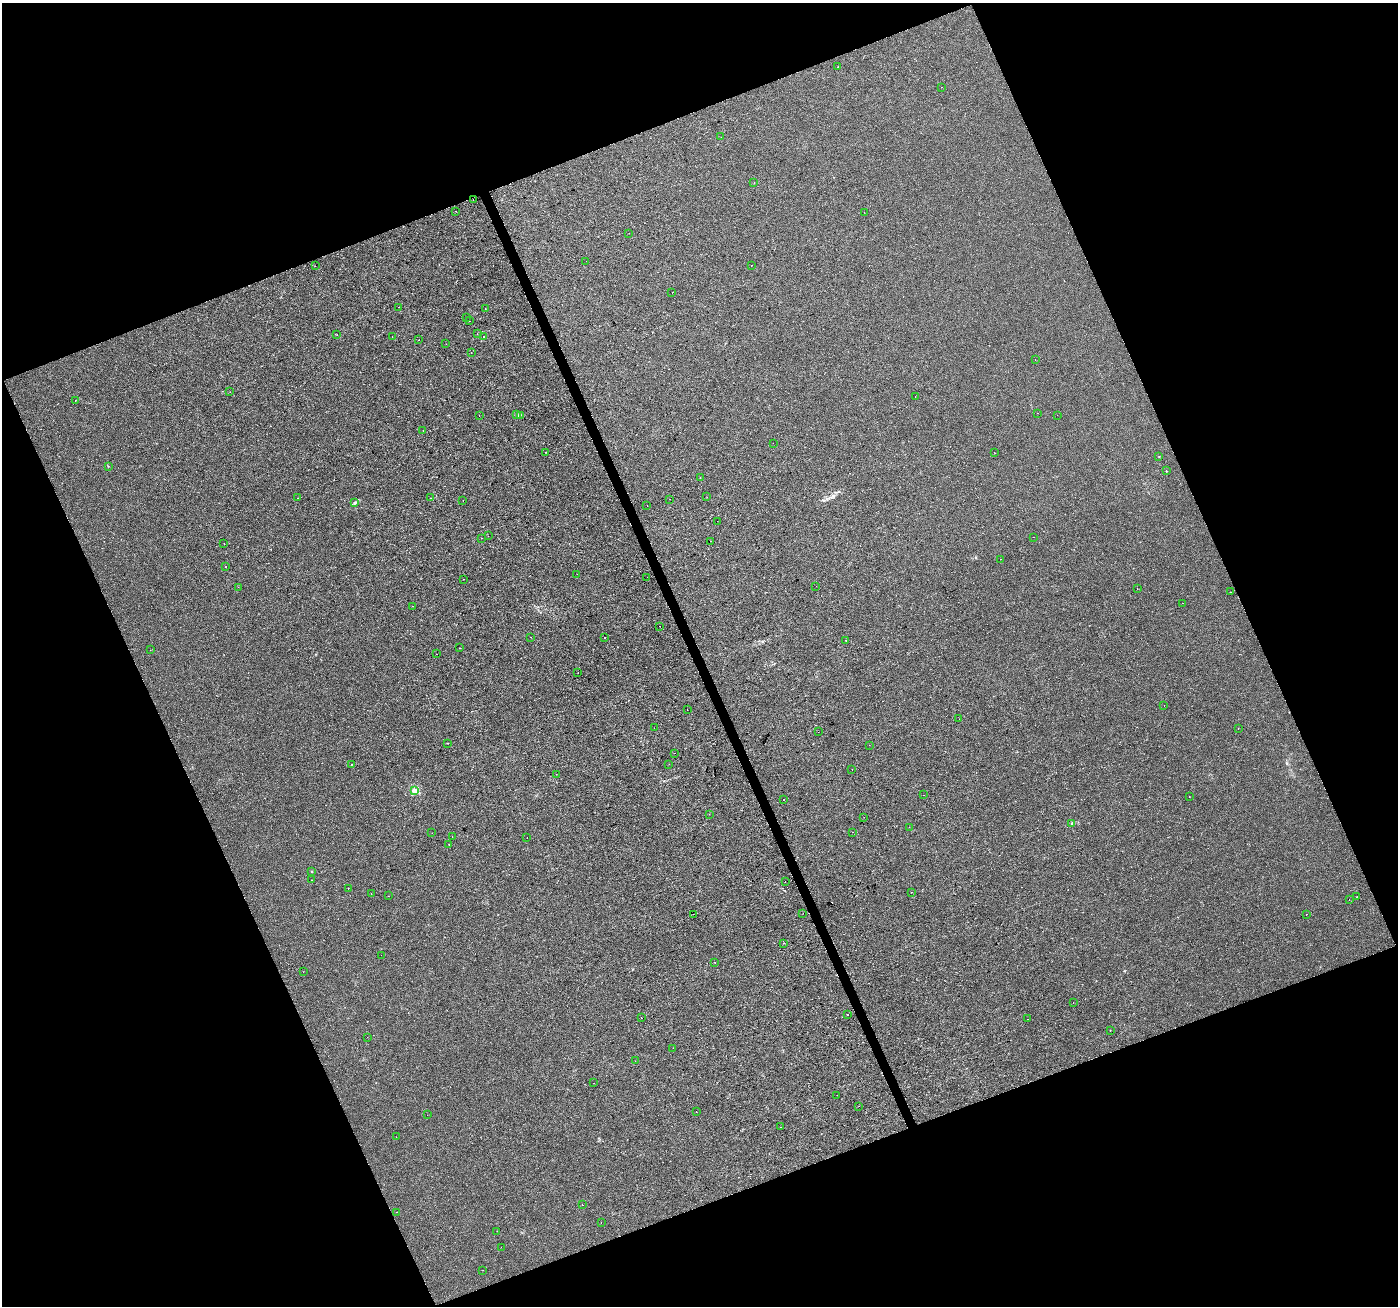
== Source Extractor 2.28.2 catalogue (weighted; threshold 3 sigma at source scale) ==
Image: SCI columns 3-5583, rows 139-5353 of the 5583 x 5434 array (HDU 1 of 3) = the unmasked area's bounding box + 8 px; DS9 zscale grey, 4 x 4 block average (1 PNG px = mean of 4 x 4 image px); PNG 1400 x 1308 px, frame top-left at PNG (2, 3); each listed source drawn as its Kron ellipse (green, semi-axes under 4 px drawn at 4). Shown black and unused: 43% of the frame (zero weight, under 2 of 3 exposures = <1% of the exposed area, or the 3 px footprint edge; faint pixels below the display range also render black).
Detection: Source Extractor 2.28.2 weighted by HDU 2 'WHT'. Background -2.91e-04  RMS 0.0028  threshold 0.0126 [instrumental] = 3 sigma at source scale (4.5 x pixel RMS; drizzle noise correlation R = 1.50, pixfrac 1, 0.0396/0.0396 arcsec/px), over >= 5 px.
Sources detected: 152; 17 cosmic-ray / hot-pixel residue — neither listed nor drawn; the other 135 listed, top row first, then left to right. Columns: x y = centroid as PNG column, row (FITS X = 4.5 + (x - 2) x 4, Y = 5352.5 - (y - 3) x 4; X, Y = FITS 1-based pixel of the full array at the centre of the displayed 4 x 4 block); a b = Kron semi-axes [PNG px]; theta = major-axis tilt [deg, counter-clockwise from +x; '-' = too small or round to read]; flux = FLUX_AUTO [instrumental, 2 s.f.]
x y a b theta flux
838 67 2 2 - 0.6
941 87 2 2 - 0.6
721 137 2 2 - 0.66
754 183 2 2 - 0.32
473 199 2 2 - 11
456 211 2 2 - 1.6
864 212 2 2 - 0.44
629 233 2 2 - 0.38
586 261 2 2 - 0.21
752 265 2 2 - 1.4
315 266 2 2 - 1.7
672 293 2 2 - 0.39
399 307 2 2 - 0.41
485 309 2 2 - 0.53
466 317 2 2 - 0.51
469 321 2 2 - 0.35
477 334 2 2 - 0.35
337 335 2 2 - 1.5
392 337 2 2 - 0.34
484 337 2 2 - 0.69
419 340 2 2 - 0.59
446 344 2 2 - 1.6
471 352 2 2 - 1.1
1035 360 2 2 - 0.9
230 392 2 2 - 0.87
915 396 2 2 - 0.64
75 400 2 2 - 1.6
1038 413 2 2 - 0.68
479 415 2 2 - 0.4
517 415 3 2 - 2.3
520 415 2 2 - 0.83
1057 415 2 2 - 3.1
423 431 2 2 - 0.31
773 443 2 2 - 0.8
546 452 2 2 - 0.65
995 453 2 2 - 0.26
1159 456 2 2 - 1.4
108 466 2 2 - 0.48
1166 471 2 2 - 1.3
700 478 2 2 - 11
707 497 2 2 - 0.33
298 498 2 2 - 0.8
431 498 2 2 - 0.36
670 499 2 2 - 1
463 500 2 2 - 0.42
354 502 3 3 - 1.8
647 505 2 2 - 0.28
717 521 2 2 - 0.28
488 536 2 2 - 0.39
1033 537 2 2 - 1
481 538 2 2 - 2
710 541 2 2 - 0.23
224 544 2 2 - 0.3
1000 559 2 2 - 0.97
226 567 2 2 - 0.41
577 574 2 2 - 2.3
647 577 2 2 - 0.84
464 579 2 2 - 0.26
816 586 2 2 - 0.49
238 587 2 2 - 0.24
1137 588 2 2 - 0.6
1230 592 2 2 - 1.1
1182 603 2 2 - 0.78
413 606 2 2 - 0.31
660 626 2 2 - 0.62
531 637 2 2 - 0.94
605 637 2 2 - 3.8
846 640 2 2 - 1.8
460 648 2 2 - 1.5
150 650 2 2 - 0.39
437 654 2 2 - 0.32
578 673 2 2 - 1.2
1164 705 2 2 - 1.3
687 710 2 2 - 0.67
959 719 2 2 - 1
654 728 2 2 - 0.31
1238 728 2 2 - 0.44
818 732 2 2 - 0.27
448 743 2 2 - 0.94
869 745 2 2 - 0.51
674 753 2 2 - 0.68
351 764 2 2 - 0.36
669 764 2 2 - 0.45
852 770 2 2 - 0.7
556 774 2 2 - 0.29
414 791 2 2 - 38
924 795 2 2 - 3.1
1189 797 2 2 - 1.2
784 800 2 2 - 2.2
709 814 2 2 - 0.23
864 817 2 2 - 0.37
1072 823 3 2 - 2.3
909 827 2 2 - 0.37
852 832 2 2 - 1
432 833 2 2 - 0.38
452 837 2 2 - 0.47
527 838 2 2 - 0.38
449 844 2 2 - 0.31
312 871 2 2 - 0.72
312 880 2 2 - 1.1
785 882 2 2 - 2.7
348 889 2 2 - 3.8
911 892 2 2 - 0.36
371 893 2 2 - 1.6
388 896 2 2 - 0.23
1356 897 2 2 - 0.34
1349 900 2 2 - 0.3
803 913 2 2 - 0.2
693 914 2 2 - 0.28
1306 914 2 2 - 1.4
784 943 2 2 - 0.77
381 955 2 2 - 0.46
715 962 2 2 - 0.73
303 972 2 2 - 0.33
1073 1003 2 2 - 0.31
848 1014 2 2 - 2
641 1018 2 2 - 0.47
1028 1019 2 2 - 4.2
1110 1031 2 2 - 0.43
367 1037 2 2 - 0.5
673 1048 2 2 - 0.57
635 1061 2 2 - 0.27
594 1083 2 2 - 0.23
837 1095 2 2 - 0.3
859 1106 2 2 - 0.31
696 1112 2 2 - 1.1
427 1115 2 2 - 0.21
780 1127 2 2 - 3.5
396 1137 2 2 - 0.26
582 1205 2 2 - 0.51
396 1212 2 2 - 0.28
601 1222 2 2 - 0.83
497 1231 2 2 - 0.21
501 1247 2 2 - 0.47
483 1270 2 2 - 0.35
Diffuse or blended objects may show on this block-average render without a row.